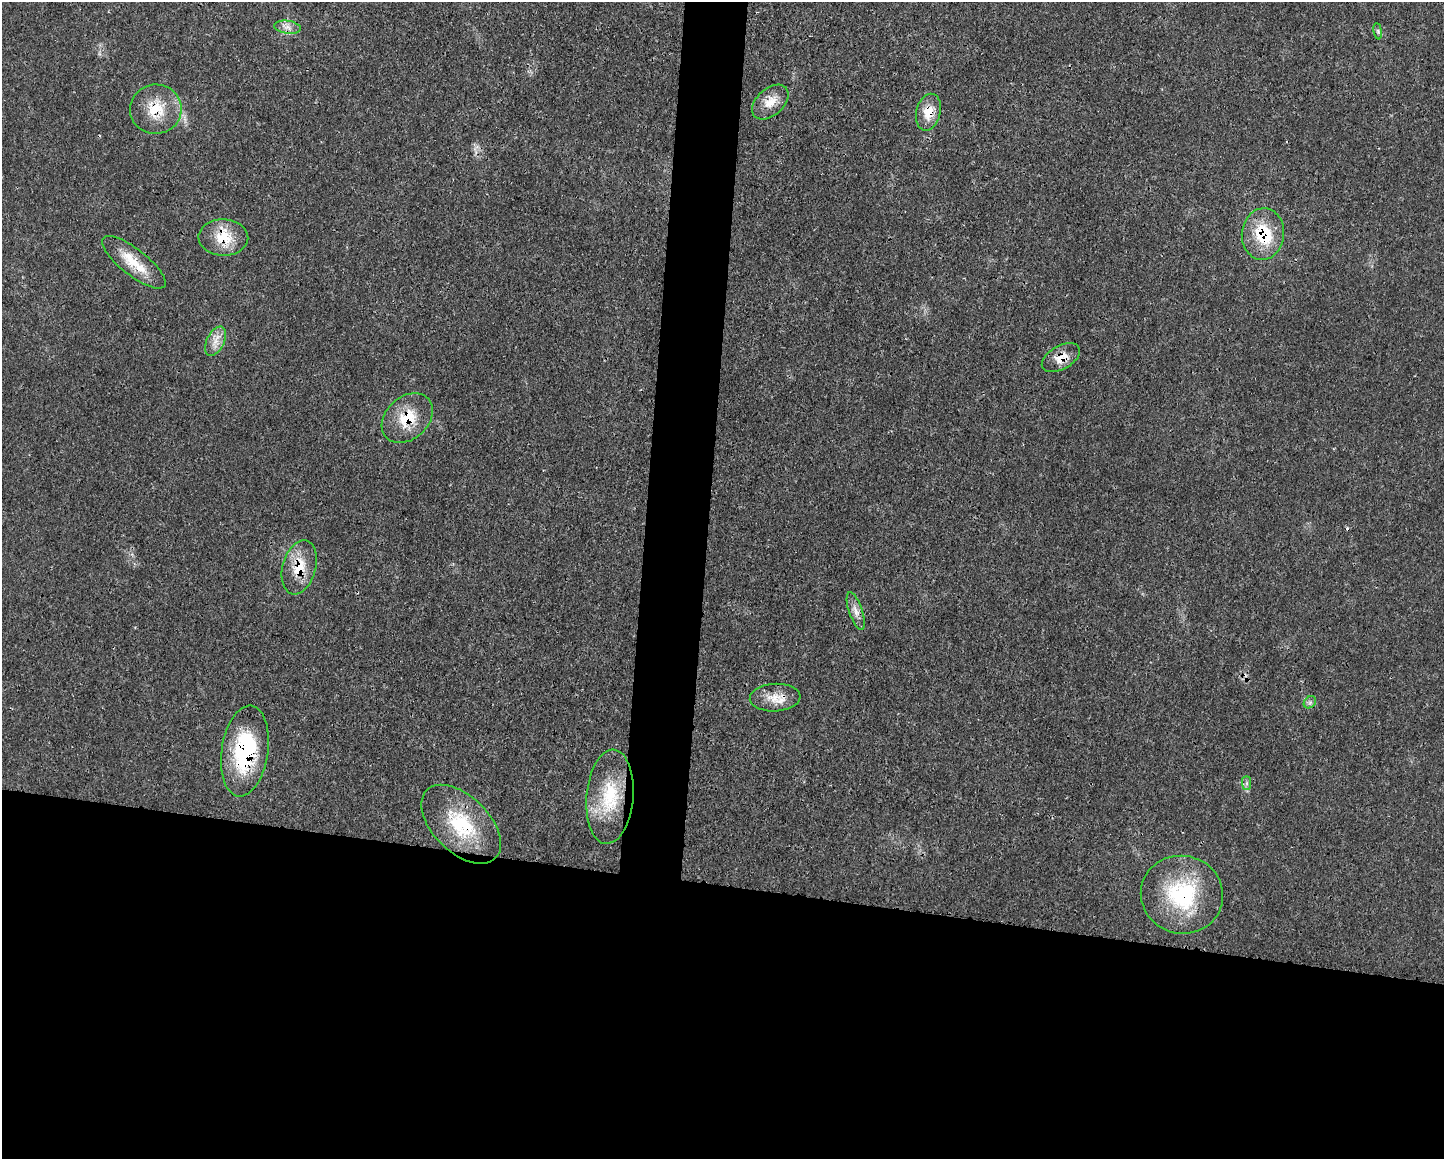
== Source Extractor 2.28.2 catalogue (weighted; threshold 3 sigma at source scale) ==
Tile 11 of 3 x 4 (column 2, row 4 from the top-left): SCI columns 1570-3011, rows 12-1168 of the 4684 x 4651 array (HDU 1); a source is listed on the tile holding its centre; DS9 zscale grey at full resolution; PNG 1446 x 1161 px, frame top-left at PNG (2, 2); each listed source drawn as its Kron ellipse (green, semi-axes under 4 px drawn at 4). Shown black and unused: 27% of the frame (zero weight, under 3 of 4 exposures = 1% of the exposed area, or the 3 px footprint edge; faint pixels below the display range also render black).
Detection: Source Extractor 2.28.2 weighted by HDU 2 'WHT'; one run over the whole footprint, this tile lists its part. Background 0.0218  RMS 0.0024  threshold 0.0109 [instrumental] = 3 sigma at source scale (4.5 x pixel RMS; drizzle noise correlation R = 1.50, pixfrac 1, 0.05/0.05 arcsec/px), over >= 5 px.
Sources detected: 21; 1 inside a brighter listed object's ellipse — not listed separately; the other 20 listed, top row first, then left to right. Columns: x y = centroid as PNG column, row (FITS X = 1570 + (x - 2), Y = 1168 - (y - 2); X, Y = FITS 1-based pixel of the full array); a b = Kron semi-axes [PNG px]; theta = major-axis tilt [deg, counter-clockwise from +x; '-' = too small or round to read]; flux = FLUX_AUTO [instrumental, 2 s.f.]
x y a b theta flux
287 27 13 6 -8 1.5
1378 31 8 4 -82 0.45
770 102 21 13 42 3.7
156 109 26 24 1 7.9
928 112 18 12 76 4.5
1263 234 26 21 84 11
223 237 25 18 -1 7.2
134 262 39 13 -38 6.9
216 341 16 9 63 2.3
1061 358 21 11 30 3.5
407 418 29 21 42 8.1
299 567 28 16 75 6.8
856 611 20 6 -71 1.8
775 698 25 14 3 4.3
1310 702 7 5 45 0.58
245 751 46 23 82 24
1247 783 7 4 -90 0.6
610 797 47 23 85 15
461 824 48 28 -44 17
1182 895 41 39 -13 23
Overlapping masked pixels (flux is a lower limit): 11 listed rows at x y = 156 109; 928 112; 1263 234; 223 237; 1061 358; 407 418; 299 567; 775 698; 245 751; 461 824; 1182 895